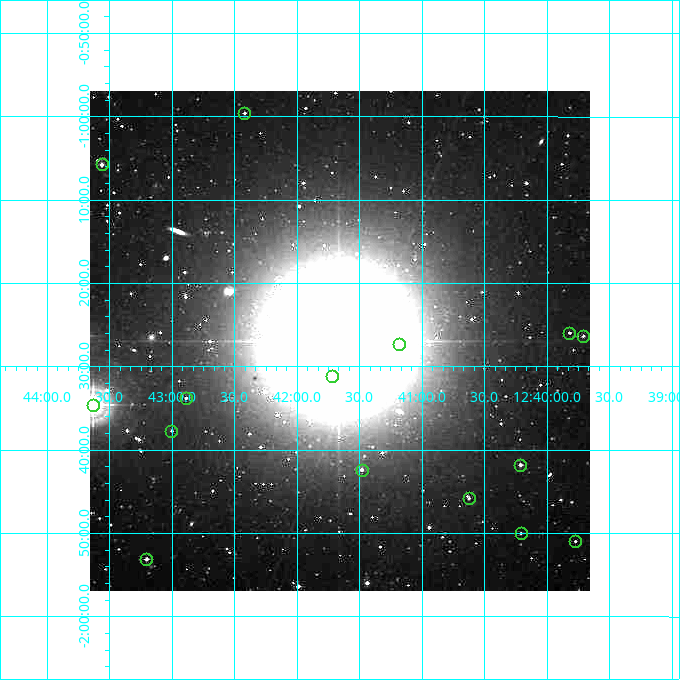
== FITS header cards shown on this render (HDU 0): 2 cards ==
NAXIS1  =                  500
NAXIS2  =                  500

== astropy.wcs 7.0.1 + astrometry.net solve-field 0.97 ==
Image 500 x 500 px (HDU 0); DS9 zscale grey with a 90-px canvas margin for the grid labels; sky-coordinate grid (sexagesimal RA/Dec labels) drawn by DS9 from the SOLVED WCS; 15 Tycho-2 reference stars matched to detected sources circled (green)
Header WCS: none
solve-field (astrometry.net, Tycho-2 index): SOLVED blind (the file carries no WCS)
Solved WCS: RA---TAN-SIP/DEC--TAN-SIP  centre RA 12:41:39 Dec -01:27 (190.41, -1.45 deg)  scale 7.2 arcsec/px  FOV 60.0' x 60.0'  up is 0 deg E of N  parity normal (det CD < 0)
(file carries no celestial WCS; the grid is the blind solution)
Tycho-2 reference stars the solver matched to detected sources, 15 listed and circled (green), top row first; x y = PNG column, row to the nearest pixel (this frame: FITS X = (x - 90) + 1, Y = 500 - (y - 91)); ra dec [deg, ICRS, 3 dp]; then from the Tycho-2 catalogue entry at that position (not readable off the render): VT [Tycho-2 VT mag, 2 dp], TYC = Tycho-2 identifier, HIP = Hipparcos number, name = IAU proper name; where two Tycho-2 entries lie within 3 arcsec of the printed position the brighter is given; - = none
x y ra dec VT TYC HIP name
244 113 190.605 -0.993 12.04 4949-265-1 - -
102 164 190.891 -1.096 10.47 4949-458-1 - -
569 333 189.955 -1.432 12.33 4948-776-1 - -
583 336 189.928 -1.439 11.25 4948-484-1 - -
399 344 190.295 -1.455 9.52 4949-1115-1 - -
332 376 190.429 -1.520 8.94 4949-1116-1 - -
186 398 190.722 -1.563 12.04 4949-671-1 - -
93 405 190.909 -1.577 6.01 4949-1114-1 62103 -
171 431 190.751 -1.629 11.93 4949-483-1 - -
520 465 190.053 -1.697 11.09 4949-619-1 - -
362 470 190.370 -1.707 11.28 4949-843-1 - -
469 498 190.156 -1.763 12.09 4949-747-1 - -
521 533 190.052 -1.833 12.47 4949-708-1 - -
575 541 189.943 -1.849 12.47 4948-221-1 - -
146 559 190.801 -1.885 10.74 4949-1022-1 - -